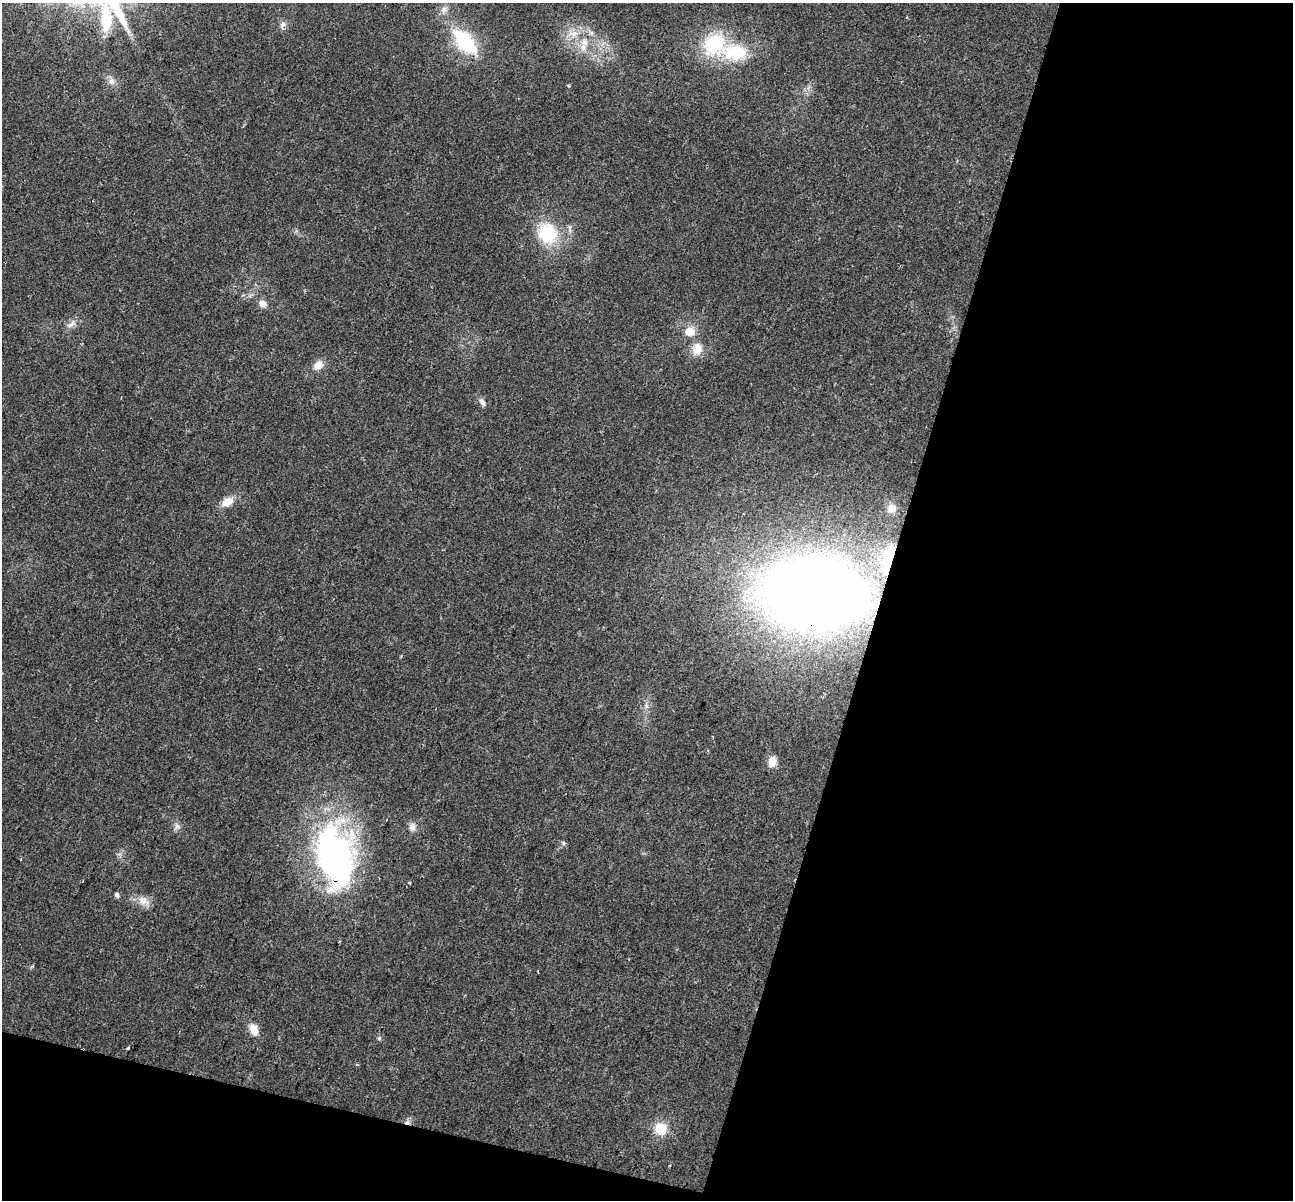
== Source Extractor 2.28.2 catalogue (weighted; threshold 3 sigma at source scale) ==
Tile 4 of 2 x 2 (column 2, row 2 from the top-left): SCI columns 1291-2581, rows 126-1323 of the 2581 x 2663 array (HDU 1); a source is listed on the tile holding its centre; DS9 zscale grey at full resolution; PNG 1295 x 1202 px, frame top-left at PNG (2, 3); no overlay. Shown black and unused: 36% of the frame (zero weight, under 2 of 3 exposures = <1% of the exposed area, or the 3 px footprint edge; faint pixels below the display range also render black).
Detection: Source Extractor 2.28.2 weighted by HDU 2 'WHT'; one run over the whole footprint, this tile lists its part. Background 0.0466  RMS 0.0064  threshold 0.0288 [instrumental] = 3 sigma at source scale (4.5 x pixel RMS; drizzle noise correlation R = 1.50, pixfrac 1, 0.0396/0.0396 arcsec/px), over >= 5 px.
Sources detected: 34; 1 inside a brighter object's white glare — not listed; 1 inside a brighter listed object's ellipse — not listed separately; the other 32 listed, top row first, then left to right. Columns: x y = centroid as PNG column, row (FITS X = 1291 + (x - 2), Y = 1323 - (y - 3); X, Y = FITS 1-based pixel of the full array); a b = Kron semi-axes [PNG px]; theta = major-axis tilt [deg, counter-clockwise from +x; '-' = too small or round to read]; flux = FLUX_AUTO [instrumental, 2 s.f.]
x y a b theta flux
444 10 10 9 - 3.6
283 24 9 8 - 2.8
572 34 22 8 16 8
465 42 32 16 -48 45
585 42 14 10 88 8
714 44 28 25 54 40
111 81 9 8 - 3.2
568 86 5 3 - 0.61
547 233 27 23 -59 34
263 303 10 8 -38 4.5
71 324 17 6 39 3.9
689 331 12 10 1 9.1
697 349 16 13 84 8.8
318 365 9 7 43 7.6
482 402 12 7 -55 2.8
227 502 15 10 28 7.7
891 508 12 10 32 4.7
889 558 28 11 76 38
815 593 68 46 -3 1200
646 706 9 5 -71 2
772 762 11 9 84 7.2
177 826 9 7 89 2.5
412 827 12 9 -80 3.5
564 843 6 5 - 1.2
336 854 75 45 -78 170
117 895 7 5 -64 1.4
144 901 18 11 -30 6.6
254 1029 14 9 -70 7.4
379 1038 6 5 - 1.1
128 1048 3 3 - 0.81
407 1122 7 5 43 2.2
661 1129 14 14 - 13
Overlapping masked pixels (flux is a lower limit): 4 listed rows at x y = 889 558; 815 593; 336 854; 407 1122